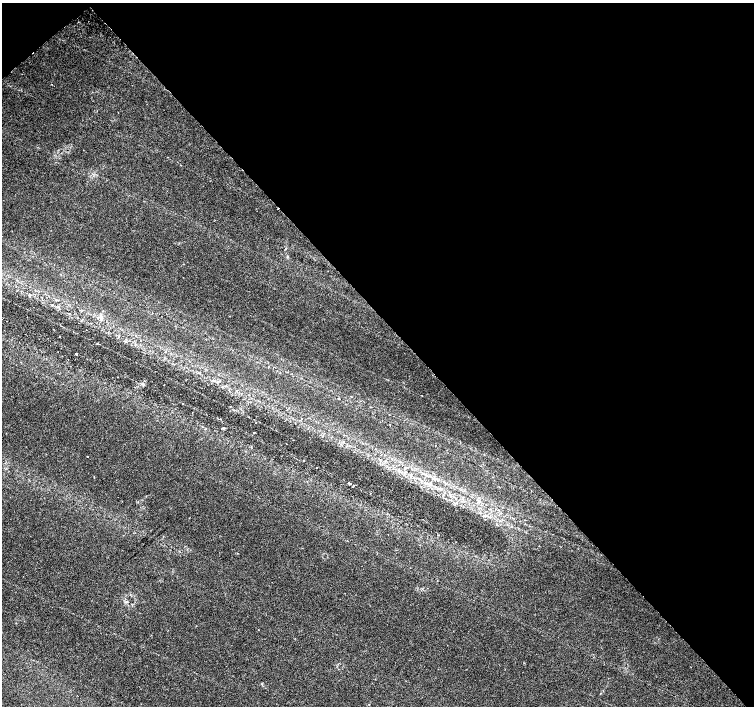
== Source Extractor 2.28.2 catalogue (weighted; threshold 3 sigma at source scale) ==
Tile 3 of 4 x 4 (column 3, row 1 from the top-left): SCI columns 3016-4518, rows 4434-5840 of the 6022 x 5990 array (HDU 1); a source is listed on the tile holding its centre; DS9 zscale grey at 2 x 2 block average (1 PNG px = mean of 2 x 2 image px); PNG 756 x 708 px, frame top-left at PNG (2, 3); no overlay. Shown black and unused: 45% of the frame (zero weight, under 3 of 6 exposures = <1% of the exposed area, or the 3 px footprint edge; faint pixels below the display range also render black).
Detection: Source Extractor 2.28.2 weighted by HDU 2 'WHT'; one run over the whole footprint, this tile lists its part. Background 0.0355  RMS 0.0022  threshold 0.00893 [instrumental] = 3 sigma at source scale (4.09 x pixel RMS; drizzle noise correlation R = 1.36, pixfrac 0.8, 0.0396/0.0396 arcsec/px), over >= 5 px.
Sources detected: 22; all 22 listed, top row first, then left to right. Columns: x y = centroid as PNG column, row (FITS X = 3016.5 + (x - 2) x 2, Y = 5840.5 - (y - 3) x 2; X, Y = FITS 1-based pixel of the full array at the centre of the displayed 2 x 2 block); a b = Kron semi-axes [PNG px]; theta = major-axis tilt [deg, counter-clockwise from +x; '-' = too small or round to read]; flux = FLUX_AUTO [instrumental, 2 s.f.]
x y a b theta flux
30 295 4 3 - 0.43
52 305 4 2 - 0.26
76 354 2 2 - 0.49
143 384 3 2 - 0.4
230 406 2 2 - 0.16
220 419 2 2 - 0.21
256 423 2 2 - 0.31
223 428 3 2 - 0.35
254 433 2 2 - 0.31
87 456 2 2 - 0.32
380 459 3 2 - 0.36
303 461 2 2 - 0.3
385 461 3 2 - 0.51
405 468 3 2 - 1
94 477 2 2 - 0.26
432 478 3 2 - 0.39
349 483 4 2 - 0.43
430 484 4 2 - 0.48
478 501 5 2 - 0.71
163 536 2 2 - 0.15
127 602 3 3 - 0.71
258 630 2 2 - 0.41
Diffuse or blended objects may show on this block-average render without a row.